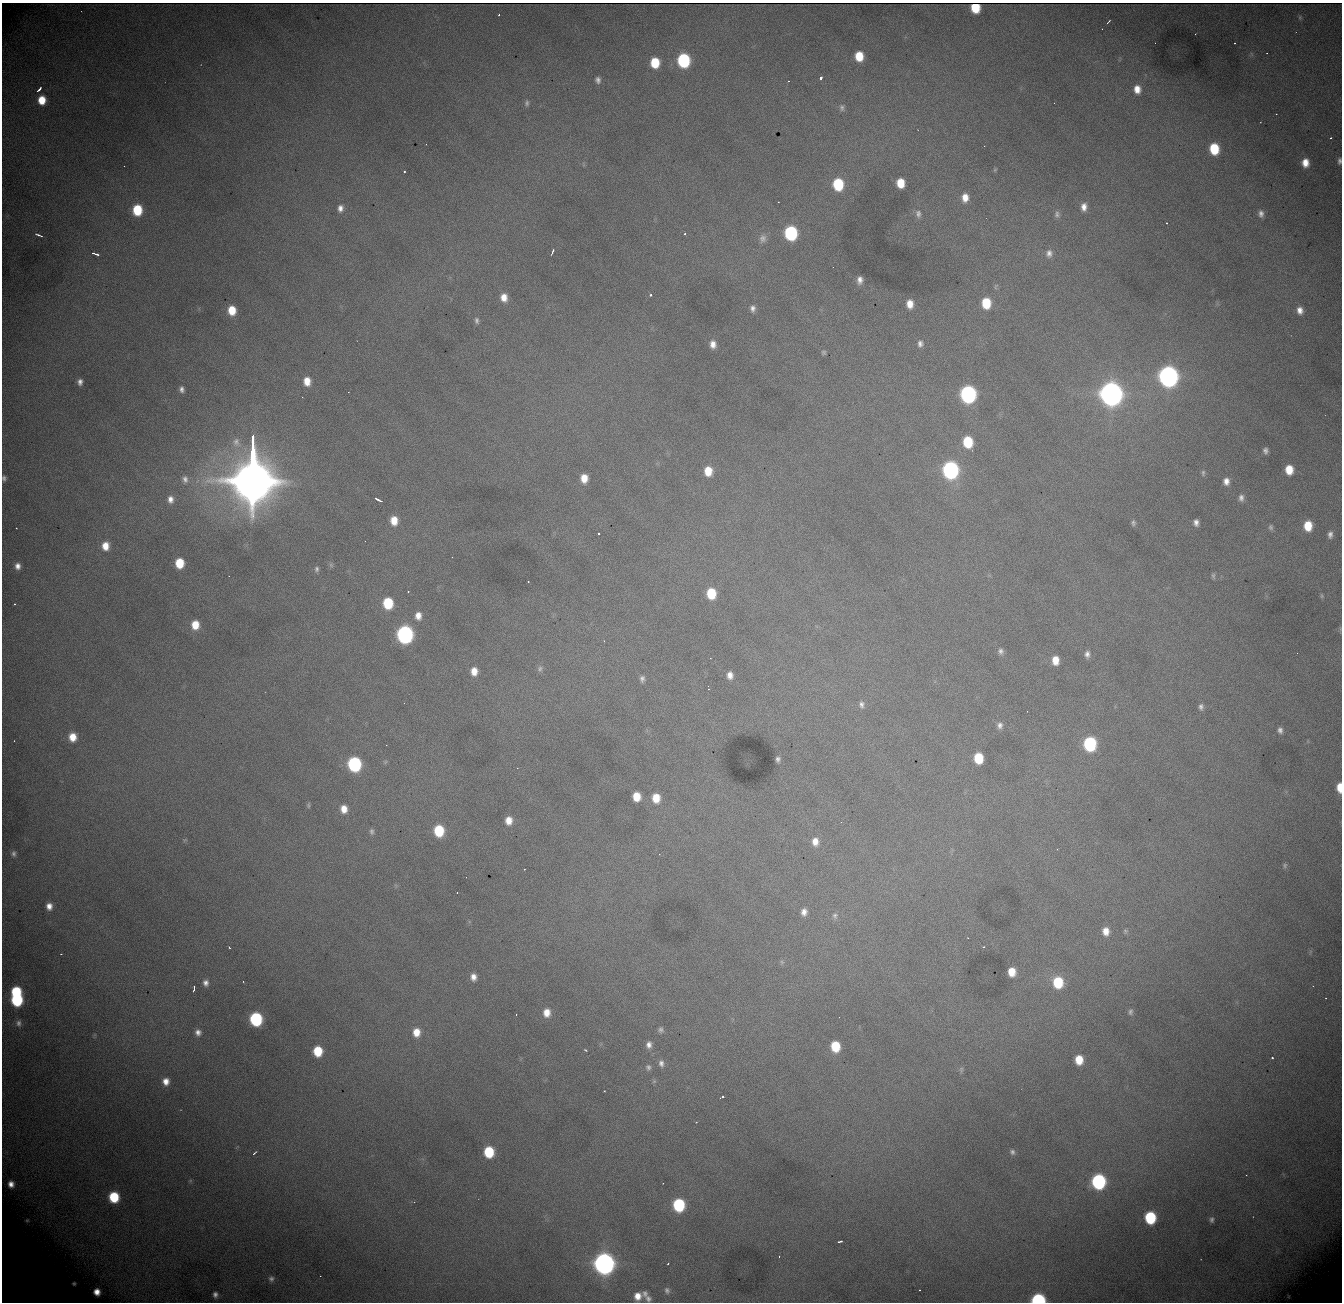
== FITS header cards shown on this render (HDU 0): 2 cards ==
NAXIS1  = 1340
NAXIS2  = 1300

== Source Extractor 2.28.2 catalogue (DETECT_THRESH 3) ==
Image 1340 x 1300 px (HDU 0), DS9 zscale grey, 1 PNG px = 1 image px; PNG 1344 x 1304 px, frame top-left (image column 1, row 1300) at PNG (2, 3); no overlay
Background 1950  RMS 23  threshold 69.5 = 3 sigma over >= 5 px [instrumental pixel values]
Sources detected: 198; all 198 listed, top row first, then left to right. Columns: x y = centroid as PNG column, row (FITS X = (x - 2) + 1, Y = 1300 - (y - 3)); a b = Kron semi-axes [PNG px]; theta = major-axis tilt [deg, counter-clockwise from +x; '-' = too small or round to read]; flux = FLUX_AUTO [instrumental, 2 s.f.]
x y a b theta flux
975 8 7 7 - 4.8e+04
499 14 3 2 - 1.9e+03
1300 17 6 5 - 2.4e+03
1108 22 5 2 - 1.8e+03
1102 29 2 2 - 2.7e+03
1235 43 3 2 - 8.1e+02
1267 53 2 2 - 7.6e+02
859 56 8 7 - 4.0e+04
683 60 9 8 - 2.1e+05
655 63 8 7 - 5.5e+04
820 78 3 3 - 9.1e+03
598 80 8 7 - 6.4e+03
39 89 7 3 47 4.9e+03
1137 89 9 7 -81 1.8e+04
42 100 8 7 - 3.4e+04
527 103 8 6 89 4.0e+03
842 108 9 6 -76 4.9e+03
1276 114 2 2 - 7.6e+02
1331 138 3 2 - 1.4e+03
1214 149 9 8 - 6.8e+04
1339 161 8 5 87 5.2e+03
1305 163 9 8 - 2.0e+04
995 170 6 5 - 1.8e+03
404 172 3 3 - 4.5e+03
900 183 8 7 - 3.6e+04
838 184 9 7 -84 1.0e+05
965 198 9 7 88 1.7e+04
1084 207 11 8 85 1.3e+04
340 208 9 7 81 9.6e+03
137 210 8 7 - 7.1e+04
918 214 12 8 -78 8.5e+03
1057 214 10 7 -85 6.2e+03
1261 214 9 7 -83 7.7e+03
1167 223 2 2 - 1.4e+03
685 233 3 3 - 5.8e+03
791 233 9 8 - 2.3e+05
39 235 7 3 -22 5.1e+03
763 238 11 9 75 9.1e+03
552 252 6 2 68 3.2e+03
1049 253 10 9 - 9.7e+03
95 254 8 3 -18 4.6e+03
860 280 7 5 83 9.0e+03
996 286 9 5 76 3.5e+03
651 295 3 3 - 8.2e+03
504 297 9 7 -80 1.8e+04
986 303 9 8 - 5.8e+04
910 304 9 7 -86 1.9e+04
753 308 8 6 90 6.9e+03
232 310 8 7 - 3.5e+04
1300 310 9 7 -84 1.2e+04
477 320 9 6 -79 5.0e+03
713 344 9 6 -84 1.2e+04
920 344 9 7 -90 6.7e+03
824 352 5 5 - 2.8e+03
1168 376 10 9 - 1.3e+06
307 381 9 7 -85 2.2e+04
80 382 7 6 - 7.2e+03
182 389 7 5 -83 6.1e+03
968 394 10 8 -86 5.3e+05
1111 394 11 9 -84 2.4e+06
236 442 15 11 -69 1.6e+04
968 442 9 7 -82 7.4e+04
1265 451 6 5 - 5.4e+03
950 470 10 8 -86 5.4e+05
1289 470 8 7 - 3.0e+04
708 471 9 7 -88 3.2e+04
253 472 50 11 -90 1.9e+07
1203 473 9 5 90 4.1e+03
4 478 7 5 87 4.5e+03
584 478 8 7 - 2.3e+04
185 479 11 8 -87 8.8e+03
1226 481 9 7 -83 1.1e+04
1241 498 9 7 88 7.2e+03
170 499 10 8 -88 1.2e+04
378 500 7 2 -27 6.5e+03
394 520 9 7 -86 2.6e+04
1196 522 6 5 - 7.6e+03
1133 523 7 5 -79 3.7e+03
1308 526 9 7 -88 3.7e+04
1271 527 7 6 - 3.9e+03
16 528 2 2 - 9.7e+02
598 534 3 3 - 2.5e+03
1330 535 10 6 83 7.2e+03
105 546 9 7 90 2.2e+04
179 563 8 7 - 4.9e+04
331 565 8 4 -46 3.0e+03
18 566 7 6 - 9.6e+03
317 569 7 5 72 3.8e+03
1213 576 8 5 -83 3.3e+03
528 582 3 3 - 1.7e+03
408 591 3 3 - 3.9e+03
711 593 9 7 -86 6.0e+04
1322 596 7 5 -84 2.6e+03
388 603 9 7 -87 8.1e+04
15 604 2 2 - 1.4e+03
418 616 9 7 -88 1.4e+04
195 625 9 8 - 3.0e+04
405 634 9 8 - 6.2e+05
604 641 2 2 - 8.9e+02
1001 651 8 7 - 6.0e+03
1297 653 2 2 - 1.0e+03
1087 654 8 6 89 7.2e+03
1055 660 8 6 -86 2.2e+04
540 669 8 7 - 4.4e+03
474 671 9 8 - 1.9e+04
730 675 8 7 - 1.2e+04
642 679 9 6 85 5.7e+03
708 689 2 2 - 1.3e+03
404 703 2 2 - 1.1e+03
861 704 10 7 -85 6.8e+03
1201 707 8 6 -85 5.4e+03
1000 725 9 7 85 7.4e+03
1280 730 7 5 -79 5.9e+03
72 737 8 7 - 2.3e+04
1090 744 9 8 - 2.1e+05
978 758 8 7 - 5.7e+04
778 759 5 4 - 4.3e+03
354 764 9 8 - 2.7e+05
1339 787 8 5 -89 2.6e+04
636 796 8 6 -85 3.1e+04
656 798 10 8 -85 3.0e+04
308 805 8 5 81 2.6e+03
344 809 9 7 -79 1.9e+04
509 820 8 6 88 1.8e+04
841 822 3 2 - 1.7e+03
372 831 9 6 -89 4.9e+03
439 831 8 7 - 8.2e+04
185 840 6 4 33 1.8e+03
815 841 10 8 -88 1.5e+04
14 854 7 5 -83 4.3e+03
1285 865 7 6 - 3.1e+03
524 869 2 2 - 9.9e+02
457 893 3 2 - 9.4e+02
49 906 8 7 - 1.2e+04
804 912 8 6 80 1.0e+04
835 916 9 7 -63 5.4e+03
1106 931 9 7 -82 1.7e+04
1125 931 6 6 - 3.0e+03
968 938 3 2 - 8.8e+02
229 947 3 2 - 1.5e+03
61 954 2 2 - 1.1e+03
782 962 6 5 - 2.8e+03
1012 972 8 6 -88 2.6e+04
473 977 8 7 - 1.1e+04
243 981 3 2 - 9.9e+02
1058 982 10 8 -83 7.2e+04
206 983 8 7 - 8.6e+03
194 989 6 3 85 5.4e+03
16 992 7 7 - 8.4e+04
1326 998 2 2 - 8.8e+02
17 1000 8 8 - 1.6e+05
1130 1012 9 6 87 4.7e+03
547 1013 9 7 -89 1.9e+04
516 1015 2 2 - 8.1e+02
256 1019 9 8 - 2.0e+05
18 1023 9 7 -86 6.2e+03
661 1030 7 6 - 4.4e+03
198 1032 8 7 - 8.5e+03
416 1032 9 7 -86 2.3e+04
649 1045 9 6 85 8.4e+03
835 1046 8 7 - 5.7e+04
585 1050 4 2 - 1.5e+03
318 1051 8 7 - 5.5e+04
1272 1058 3 3 - 2.8e+03
1079 1060 8 6 -87 3.3e+04
661 1063 9 6 -80 6.9e+03
648 1067 7 6 - 4.4e+03
961 1070 9 5 87 3.3e+03
166 1081 8 7 - 1.4e+04
654 1081 6 6 - 2.5e+03
604 1091 2 2 - 1.2e+03
722 1097 4 3 - 1.0e+04
489 1152 8 7 - 7.7e+04
1012 1152 8 7 - 5.4e+03
254 1153 5 2 - 2.6e+03
1246 1175 3 2 - 1.6e+03
190 1181 6 4 19 1.8e+03
1098 1181 9 8 - 3.0e+05
11 1184 6 5 - 8.9e+03
114 1197 8 8 - 7.8e+04
679 1205 9 8 - 1.5e+05
1150 1217 9 7 -85 1.2e+05
27 1220 5 4 - 2.2e+03
1212 1220 7 5 -86 4.0e+03
840 1241 5 3 - 3.9e+03
779 1256 3 2 - 1.3e+03
604 1263 10 9 - 1.7e+06
668 1264 3 2 - 1.1e+03
271 1279 8 7 - 5.2e+03
74 1284 4 3 - 3.0e+03
667 1290 9 7 -83 5.5e+03
919 1290 3 2 - 2.2e+03
97 1292 6 5 - 1.2e+04
645 1293 8 7 - 6.0e+03
215 1295 7 6 - 6.0e+03
638 1296 8 7 - 1.6e+04
648 1298 9 7 -41 6.3e+03
1038 1300 8 6 2 2.5e+05
At the frame edge (FLAGS 8, measured only in part): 4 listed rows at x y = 1339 161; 4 478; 1339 787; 1038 1300